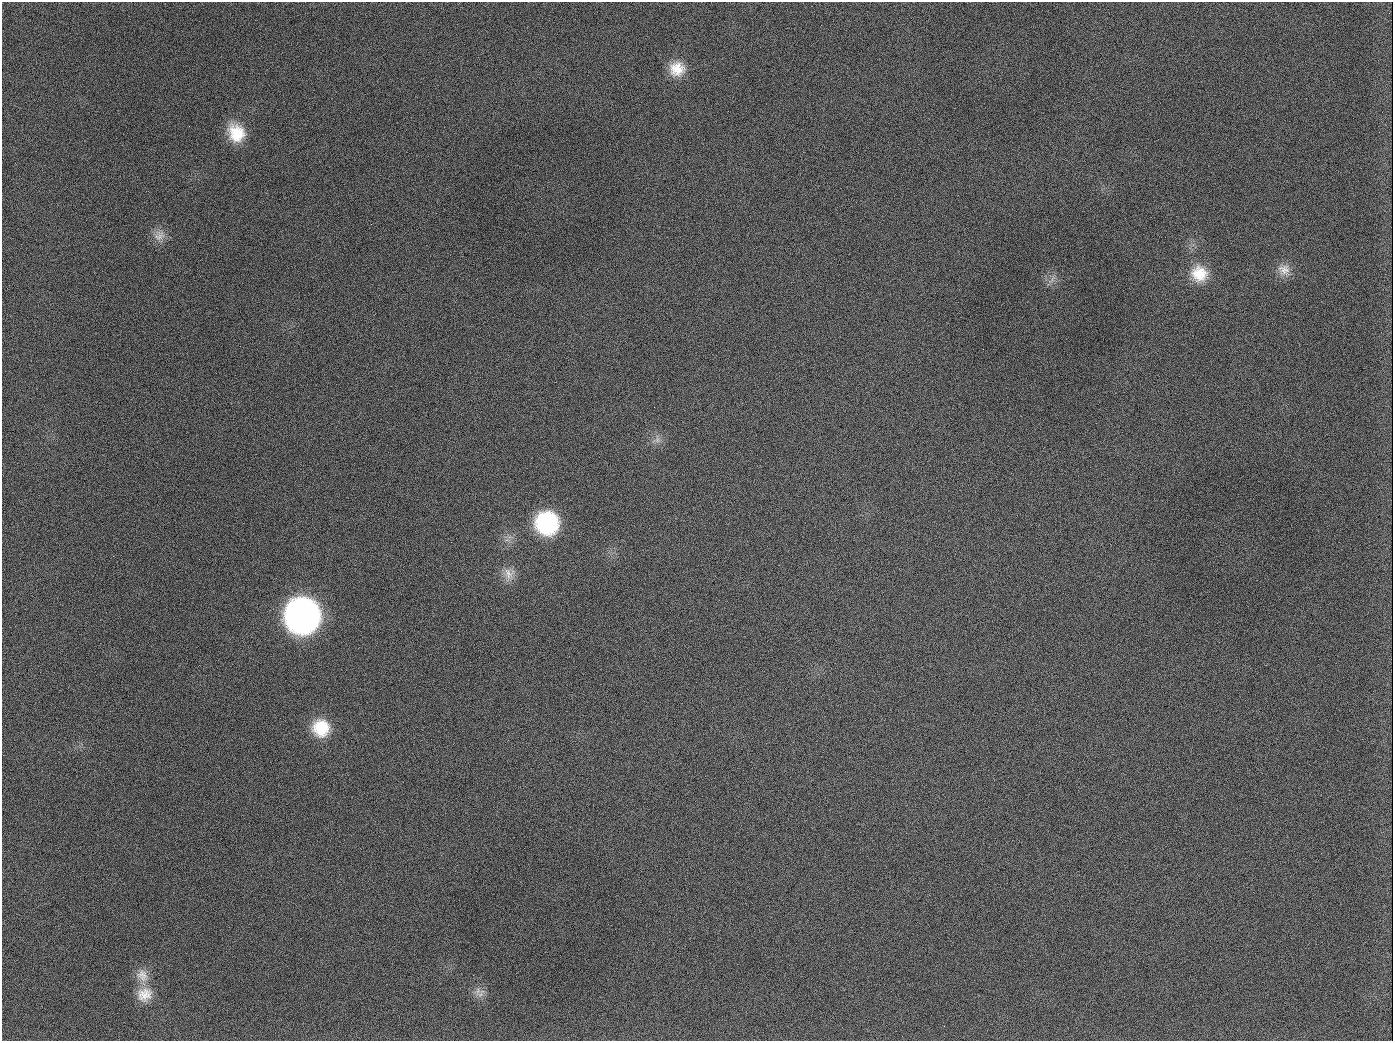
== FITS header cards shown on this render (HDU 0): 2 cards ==
NAXIS1  =                 1391
NAXIS2  =                 1039

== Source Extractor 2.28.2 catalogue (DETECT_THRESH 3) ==
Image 1391 x 1039 px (HDU 0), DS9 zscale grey, 1 PNG px = 1 image px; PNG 1395 x 1043 px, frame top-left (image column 1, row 1039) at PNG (2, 2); no overlay
Background 1680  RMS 74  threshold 222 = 3 sigma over >= 5 px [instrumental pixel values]
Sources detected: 16; all 16 listed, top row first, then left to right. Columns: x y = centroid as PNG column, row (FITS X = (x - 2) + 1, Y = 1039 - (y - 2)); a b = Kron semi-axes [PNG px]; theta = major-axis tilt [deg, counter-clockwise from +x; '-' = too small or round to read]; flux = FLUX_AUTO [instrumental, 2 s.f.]
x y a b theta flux
677 69 19 18 - 1.1e+05
189 126 2 2 - 7.1e+03
236 133 22 18 -60 1.6e+05
159 236 16 14 45 5.4e+04
1284 270 17 15 -13 5.9e+04
1199 274 22 20 -34 1.4e+05
654 407 3 2 - 3.7e+03
657 439 13 6 87 2.5e+04
547 523 21 21 - 5.6e+05
509 574 17 14 -81 6.1e+04
302 616 22 21 - 3.9e+06
321 728 20 20 - 1.8e+05
142 975 19 15 -46 7.0e+04
481 993 16 7 56 3.1e+04
144 994 22 19 34 1.0e+05
944 1026 2 2 - 5.9e+03